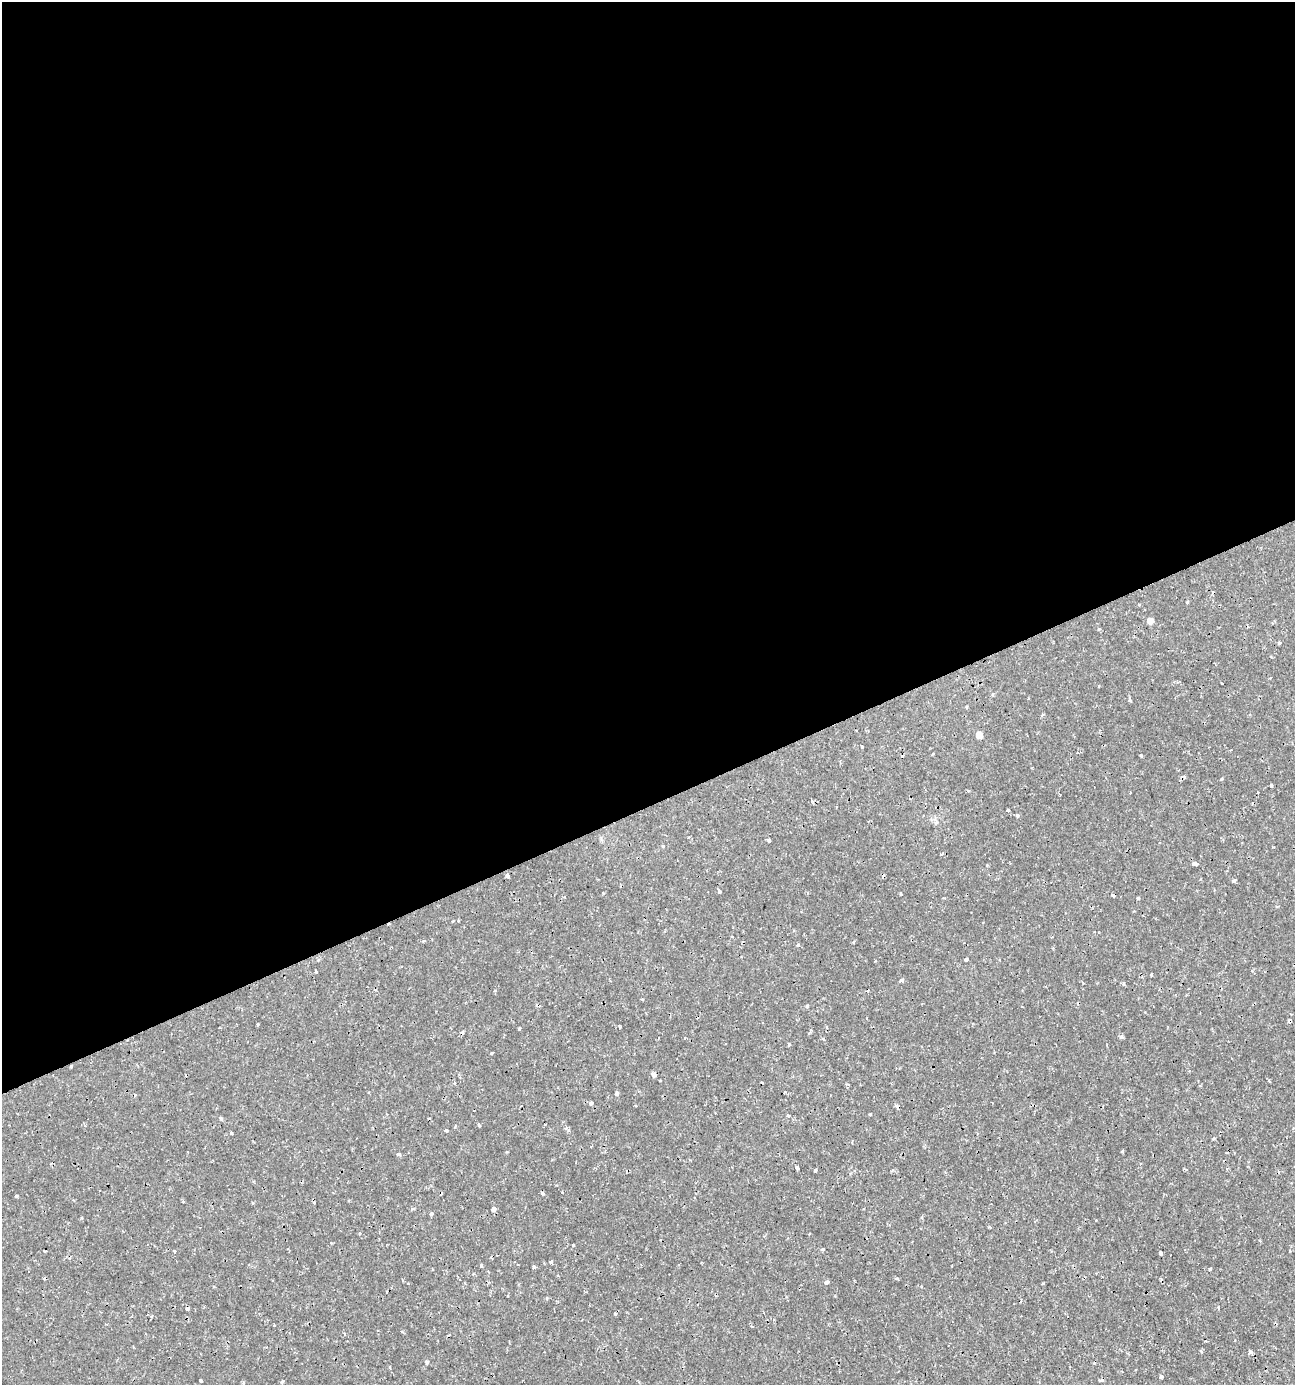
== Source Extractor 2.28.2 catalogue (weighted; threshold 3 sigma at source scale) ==
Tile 2 of 4 x 4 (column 2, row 1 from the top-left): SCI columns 1428-2720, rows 4154-5536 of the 5402 x 5549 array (HDU 1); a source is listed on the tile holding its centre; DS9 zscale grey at full resolution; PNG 1297 x 1387 px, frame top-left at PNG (2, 2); no overlay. Shown black and unused: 58% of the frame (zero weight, under 2 of 3 exposures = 1% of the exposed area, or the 3 px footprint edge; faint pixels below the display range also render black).
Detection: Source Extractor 2.28.2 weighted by HDU 2 'WHT'; one run over the whole footprint, this tile lists its part. Background 0.00186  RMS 0.0011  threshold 0.00477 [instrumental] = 3 sigma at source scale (4.5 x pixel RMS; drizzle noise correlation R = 1.50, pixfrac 1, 0.0396/0.0396 arcsec/px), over >= 5 px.
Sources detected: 98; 15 cosmic-ray / hot-pixel residue — not listed; the other 83 listed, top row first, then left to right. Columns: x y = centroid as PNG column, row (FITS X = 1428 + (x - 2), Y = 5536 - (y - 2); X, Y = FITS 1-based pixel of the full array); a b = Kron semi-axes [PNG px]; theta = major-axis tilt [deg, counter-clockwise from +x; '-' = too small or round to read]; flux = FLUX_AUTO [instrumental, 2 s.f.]
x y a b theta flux
1187 602 3 3 - 0.12
1139 605 3 3 - 0.097
1150 620 5 5 - 0.73
1099 629 4 3 - 0.13
1279 643 4 3 - 0.18
1221 683 3 2 - 0.18
993 694 4 3 - 0.12
1130 700 5 3 - 0.19
1042 715 4 3 - 0.16
979 735 5 5 - 0.97
862 747 3 3 - 0.11
1141 756 3 3 - 0.13
1271 785 5 3 - 0.11
968 791 4 3 - 0.12
1008 810 3 3 - 0.27
1017 816 5 4 - 0.16
769 840 3 3 - 0.59
663 846 4 3 - 0.15
1195 864 4 3 - 0.54
507 876 4 3 - 0.81
1234 881 4 3 - 0.27
719 892 3 3 - 0.22
901 894 3 3 - 0.13
1138 898 3 3 - 0.38
453 921 3 2 - 0.087
732 937 4 2 - 0.088
423 941 3 3 - 0.12
798 945 4 4 - 0.17
966 960 4 3 - 0.78
316 971 4 3 - 0.54
1151 974 3 3 - 0.4
901 981 5 4 - 0.26
1124 983 5 3 - 0.16
642 999 4 2 - 0.089
538 1005 7 2 -15 0.12
807 1006 3 3 - 0.37
258 1024 3 2 - 0.12
619 1027 3 3 - 0.12
519 1029 3 3 - 0.14
1121 1037 5 4 - 0.26
789 1045 3 3 - 0.17
492 1053 3 3 - 0.24
71 1066 3 2 - 0.14
654 1074 5 4 - 0.34
454 1083 4 3 - 0.12
616 1093 4 3 - 6.8
591 1103 4 3 - 0.32
870 1114 3 3 - 0.22
221 1119 5 4 - 0.2
479 1125 4 3 - 0.2
566 1128 8 4 -36 0.28
445 1130 4 3 - 0.19
231 1133 4 3 - 0.44
1122 1151 3 3 - 0.17
398 1154 5 3 - 0.3
797 1168 3 3 - 0.27
815 1170 3 3 - 0.16
542 1193 4 4 - 0.18
17 1196 4 3 - 0.17
183 1202 3 3 - 0.14
412 1209 5 3 - 0.13
493 1209 4 4 - 1.4
431 1213 3 3 - 0.28
990 1227 4 3 - 0.096
573 1245 3 2 - 0.084
822 1249 4 3 - 0.17
174 1251 3 2 - 0.2
1289 1251 3 2 - 0.094
1161 1253 3 3 - 0.2
551 1262 3 3 - 0.34
482 1266 3 3 - 0.2
534 1267 4 3 - 0.17
1210 1269 3 3 - 0.22
827 1282 4 3 - 1.1
1218 1307 4 4 - 0.11
187 1309 3 3 - 0.36
1250 1352 4 3 - 0.32
426 1362 4 4 - 0.21
390 1367 3 2 - 0.12
1161 1376 4 4 - 0.38
200 1381 3 3 - 0.57
282 1382 5 3 - 0.15
243 1383 4 3 - 0.1
Overlapping masked pixels (flux is a lower limit): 2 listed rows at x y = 538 1005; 71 1066
Unlisted compact peaks at least as high as the median listed source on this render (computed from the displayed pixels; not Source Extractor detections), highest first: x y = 1221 779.